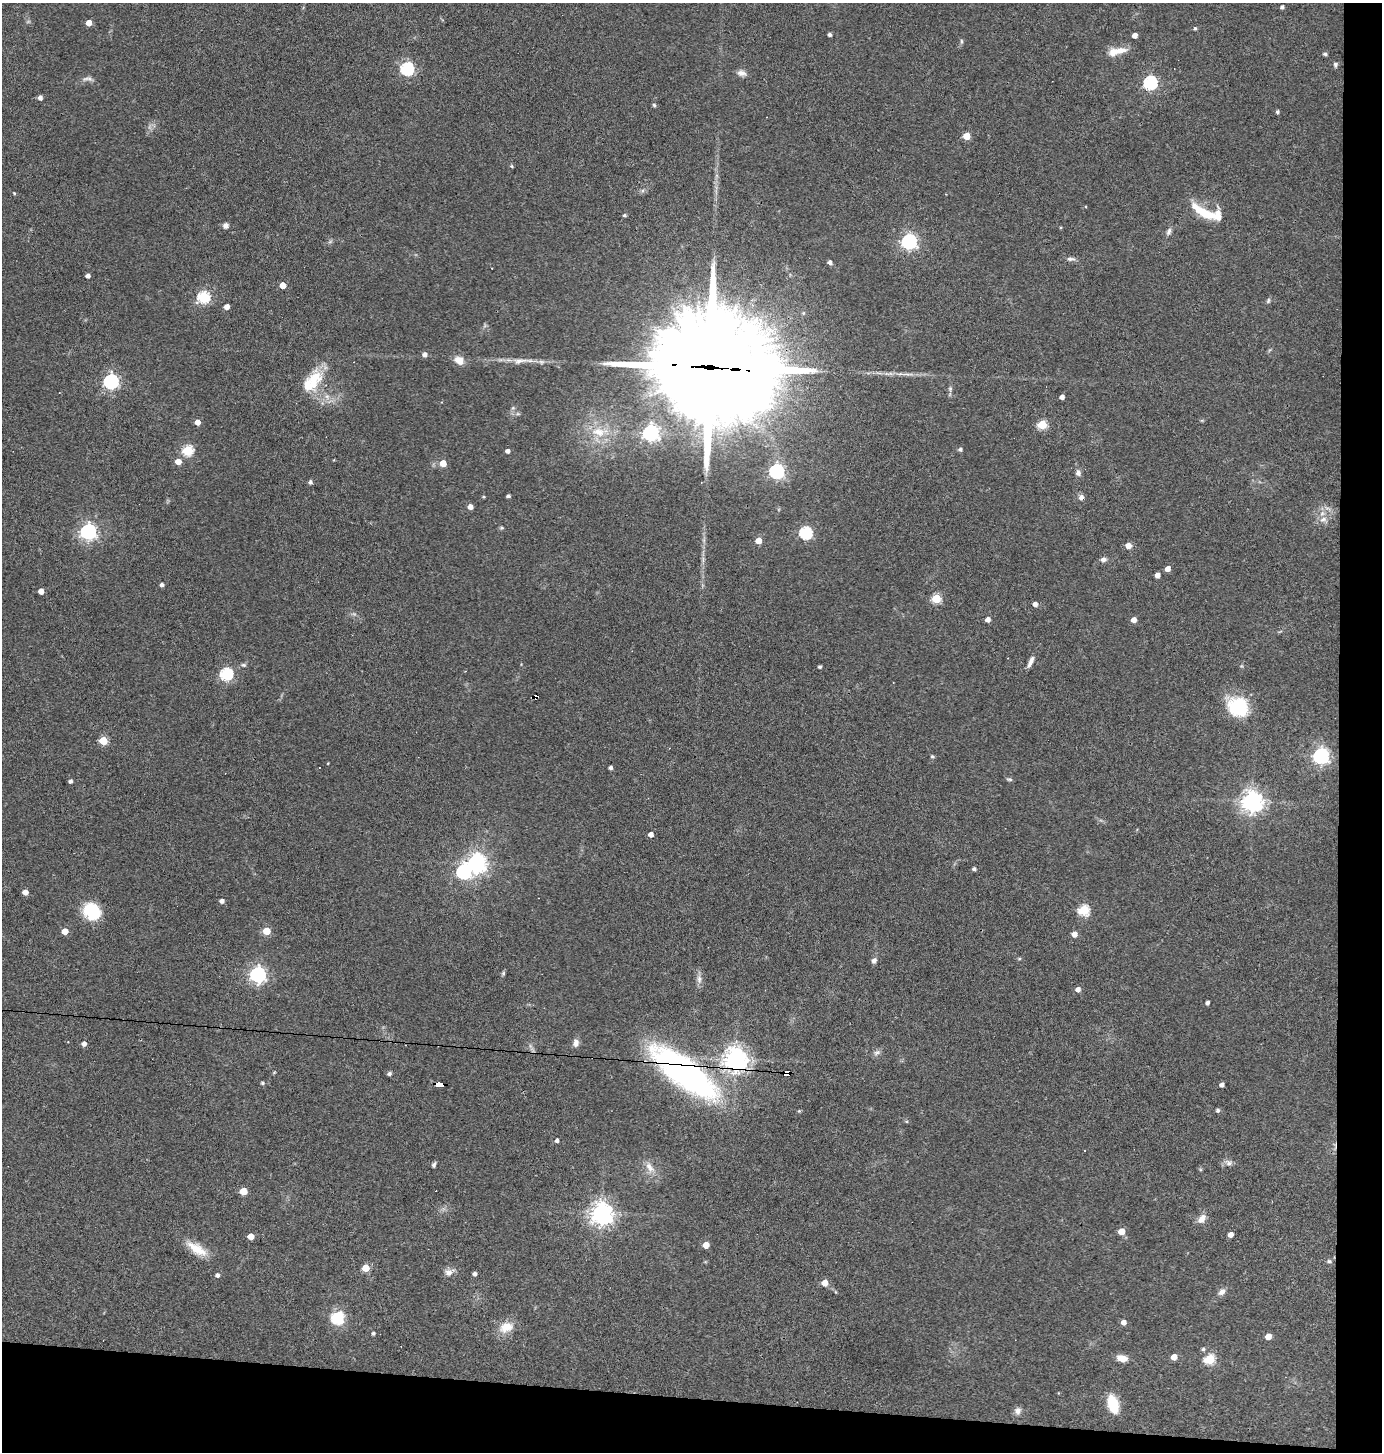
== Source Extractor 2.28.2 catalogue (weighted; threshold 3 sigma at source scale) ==
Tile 9 of 3 x 3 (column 3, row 3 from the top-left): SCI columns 2900-4279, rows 1-1450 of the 4378 x 4351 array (HDU 1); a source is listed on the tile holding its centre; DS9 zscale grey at full resolution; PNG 1384 x 1454 px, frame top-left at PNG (2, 3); no overlay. Shown black and unused: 7% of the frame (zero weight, under 3 of 4 exposures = <1% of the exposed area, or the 3 px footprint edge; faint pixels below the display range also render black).
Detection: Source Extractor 2.28.2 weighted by HDU 2 'WHT'; one run over the whole footprint, this tile lists its part. Background 0.0726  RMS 0.0056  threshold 0.0253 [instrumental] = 3 sigma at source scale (4.5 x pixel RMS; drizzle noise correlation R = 1.50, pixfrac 1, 0.05/0.05 arcsec/px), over >= 5 px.
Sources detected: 156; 1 inside a brighter object's white glare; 6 cosmic-ray / hot-pixel residue — not listed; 6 inside a brighter listed object's ellipse — not listed separately; the other 143 listed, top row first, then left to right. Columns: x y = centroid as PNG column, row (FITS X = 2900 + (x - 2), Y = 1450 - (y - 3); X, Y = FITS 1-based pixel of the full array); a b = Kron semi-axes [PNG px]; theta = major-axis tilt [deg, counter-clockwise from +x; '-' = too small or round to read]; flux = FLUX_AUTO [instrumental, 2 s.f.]
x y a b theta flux
1282 7 4 3 - 1.4
89 23 4 4 - 5.1
1195 28 4 4 - 0.76
830 35 4 3 - 1.5
1135 35 4 4 - 4.3
961 41 7 4 83 0.96
1120 50 19 8 14 6.2
1325 54 4 3 - 1.2
1335 65 7 5 -84 1.2
407 69 6 6 - 88
742 73 12 7 -15 2.8
86 79 10 5 28 1.8
1150 83 6 6 - 100
40 98 4 4 - 2.3
654 105 5 5 - 0.86
1277 112 4 4 - 1.1
967 136 5 5 - 11
512 166 5 3 - 0.61
14 193 4 3 - 0.57
1204 212 28 11 -27 14
625 215 4 4 - 0.98
226 225 7 6 - 2.2
1169 231 10 6 72 1.9
909 241 6 6 - 170
1071 259 12 5 1 1.7
830 262 4 4 - 2.3
88 276 4 4 - 2.2
283 285 4 4 - 7.8
204 297 6 5 - 67
1268 301 8 5 72 1
227 307 4 4 - 3.7
425 354 5 5 - 2.4
459 360 12 9 -33 5.4
520 361 22 8 5 5.3
709 367 48 32 -6 18000
906 374 23 2 0 3.3
314 378 27 18 62 18
111 381 6 6 - 150
950 389 6 5 - 1.1
1062 397 4 4 - 3.1
197 422 4 4 - 5.2
1042 425 5 5 - 30
599 432 25 13 -1 14
651 433 6 6 - 180
960 449 5 4 - 1.4
188 451 5 5 - 45
508 451 4 4 - 2.6
178 461 5 4 - 6.9
443 463 5 4 - 9
777 471 6 6 - 140
1078 473 9 7 82 2
310 482 5 4 - 1.6
508 496 4 3 - 1.3
483 497 4 3 - 0.58
1081 497 6 5 - 2.6
470 507 4 4 - 4.1
1323 519 11 8 19 3.6
502 528 5 5 - 0.91
88 532 6 6 - 200
806 533 6 6 - 77
759 541 4 4 - 7.7
1128 546 5 4 - 5.8
1103 559 8 5 0 1.9
1168 569 4 4 - 4
1157 575 4 4 - 3.7
162 585 4 4 - 1.6
41 591 4 4 - 5.1
936 599 5 5 - 29
1035 604 4 4 - 2.6
988 620 4 4 - 3.1
1134 620 5 4 - 4.5
1030 662 14 5 66 2.9
243 665 7 5 -2 1.1
820 667 3 3 - 1
226 674 6 6 - 79
536 696 4 3 - 21
1238 706 23 21 -27 30
103 741 5 5 - 24
932 756 5 4 - 0.97
1321 756 6 6 - 190
611 768 4 3 - 1.9
1009 779 9 4 -5 0.89
70 781 4 4 - 1.5
1252 801 7 7 - 440
651 834 4 4 - 3.3
476 863 7 7 - 310
974 869 4 4 - 1.3
25 892 4 4 - 4.7
222 901 4 4 - 2.4
1084 910 6 5 - 45
92 911 17 14 -39 27
65 931 5 4 - 7.9
266 931 5 5 - 15
1074 934 5 5 - 4.4
1019 959 6 3 19 0.63
874 960 7 6 - 1.9
503 973 6 4 69 0.91
258 975 6 6 - 180
699 979 13 6 -90 3
1078 989 5 5 - 3
1207 1003 4 4 - 1.7
576 1043 10 7 86 3
84 1044 4 4 - 2.7
877 1053 10 6 30 1.9
736 1059 7 7 - 570
684 1072 65 22 -38 200
389 1073 5 4 - 1.3
787 1074 6 4 5 200
262 1083 5 4 - 0.98
440 1085 8 4 -4 73
1222 1085 4 4 - 2.3
1218 1110 4 4 - 1.3
799 1111 5 4 - 0.62
557 1140 4 4 - 1.8
1229 1163 11 8 -26 2.4
434 1165 6 4 69 1.2
650 1167 17 9 -56 5
243 1191 5 5 - 15
602 1213 7 7 - 480
1202 1219 12 8 52 4.2
1121 1231 5 5 - 9.2
1230 1235 4 4 - 4.1
251 1236 5 4 - 7.7
706 1245 5 4 - 7.8
197 1249 30 11 -33 11
1329 1261 6 5 - 1
366 1268 5 5 - 13
449 1272 11 9 15 3.4
475 1274 4 4 - 2
217 1275 4 4 - 1.8
825 1283 5 5 - 7.6
1222 1292 10 7 41 2.7
337 1318 16 15 - 14
1124 1322 5 4 - 3.1
506 1327 18 13 22 9
373 1333 4 4 - 1.1
1268 1336 5 4 - 6.3
1203 1349 5 5 - 1
1174 1357 5 4 - 6.1
1122 1358 12 7 -12 5.3
1209 1359 6 5 - 39
1113 1404 13 7 -74 25
1018 1411 10 8 82 2.6
Overlapping masked pixels (flux is a lower limit): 6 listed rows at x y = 709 367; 536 696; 736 1059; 684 1072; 787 1074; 440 1085